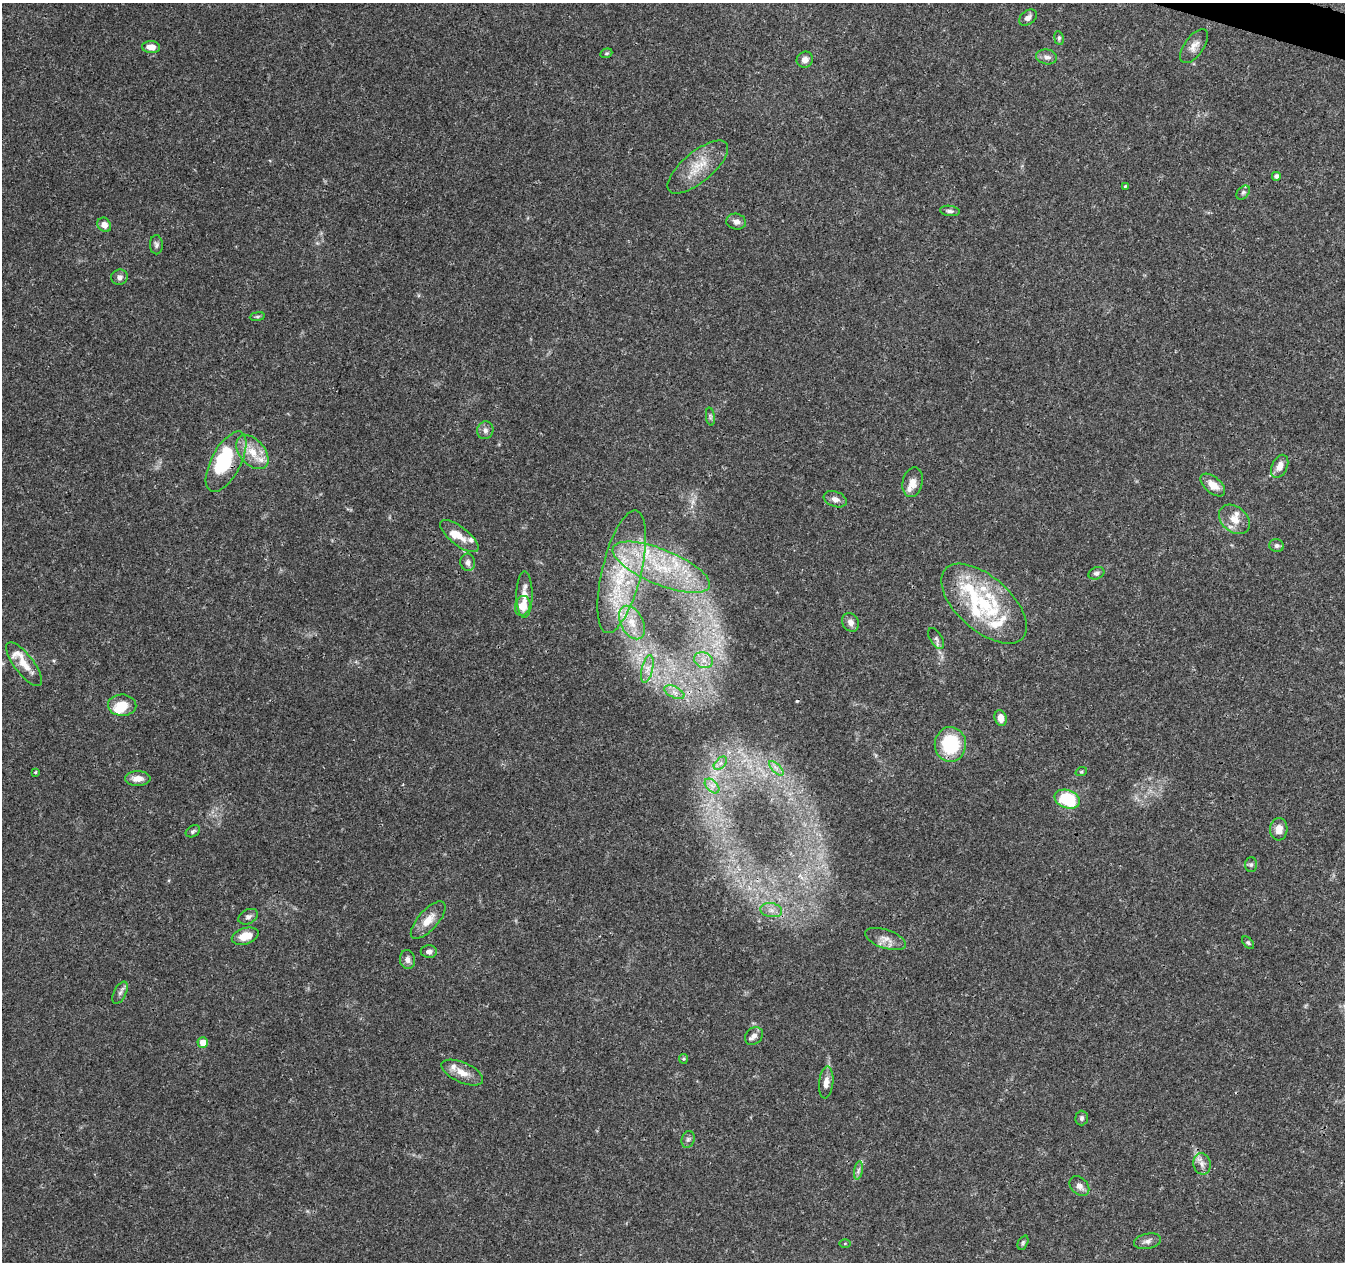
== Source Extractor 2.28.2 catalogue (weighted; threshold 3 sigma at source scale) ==
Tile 10 of 4 x 4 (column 2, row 3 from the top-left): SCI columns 1356-2698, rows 1544-2803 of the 5390 x 5544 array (HDU 1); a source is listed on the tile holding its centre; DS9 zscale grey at full resolution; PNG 1347 x 1264 px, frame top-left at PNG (2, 3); each listed source drawn as its Kron ellipse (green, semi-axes under 4 px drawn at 4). Shown black and unused: <1% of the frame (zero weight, under 3 of 4 exposures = <1% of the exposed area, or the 3 px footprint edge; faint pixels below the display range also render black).
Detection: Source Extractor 2.28.2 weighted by HDU 2 'WHT'; one run over the whole footprint, this tile lists its part. Background 0.0503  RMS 0.0025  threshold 0.0115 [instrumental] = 3 sigma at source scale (4.5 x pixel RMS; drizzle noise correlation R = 1.50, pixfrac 1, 0.0396/0.0396 arcsec/px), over >= 5 px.
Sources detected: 97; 1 too faint to see at this stretch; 3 inside a brighter object's white glare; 1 cosmic-ray / hot-pixel residue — neither listed nor drawn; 15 inside a brighter listed object's ellipse — not listed separately; the other 77 listed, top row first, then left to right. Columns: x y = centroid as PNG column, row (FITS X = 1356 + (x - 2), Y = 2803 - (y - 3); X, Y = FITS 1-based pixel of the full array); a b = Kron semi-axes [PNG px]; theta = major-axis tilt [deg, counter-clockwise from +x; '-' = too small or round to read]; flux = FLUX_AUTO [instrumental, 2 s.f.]
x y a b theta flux
1028 18 10 6 37 1.1
1059 38 7 4 -83 0.47
1194 46 20 9 54 2.1
151 47 9 6 -4 2.1
606 53 6 4 20 0.35
1047 57 10 7 -11 1.2
805 60 8 7 - 1.4
698 167 37 15 40 6.8
1276 176 4 4 - 0.83
1125 186 4 3 - 0.25
1243 192 8 5 49 0.54
950 211 10 5 -7 0.83
736 222 10 8 -13 1.3
104 225 8 6 -51 1.8
156 245 9 6 89 0.73
119 277 8 7 - 1.1
257 316 7 4 8 0.35
710 417 9 4 -82 0.55
485 430 9 8 - 1.1
252 452 20 12 -48 5.1
226 462 33 14 62 11
1280 466 12 7 64 2.2
913 482 15 10 76 2.2
1213 485 15 8 -41 3
835 499 12 7 -20 1.4
1234 519 17 12 -40 3.3
459 536 23 9 -38 3
1276 546 7 6 - 0.71
468 562 8 7 - 1.1
661 567 52 17 -22 21
622 572 63 19 76 21
1096 573 8 6 21 0.79
524 595 23 8 90 3.3
984 604 52 27 -42 23
523 606 10 7 74 4.5
632 622 18 11 -62 4.3
851 622 9 8 - 1.3
936 638 11 6 -58 0.84
704 660 10 7 -21 1.9
24 664 26 9 -53 3.9
647 669 14 5 77 1.8
674 692 11 5 -27 1.4
122 705 14 10 -3 4.3
1001 718 8 6 -74 2.5
950 744 17 15 89 14
720 763 8 5 46 0.94
776 768 9 4 -45 0.99
35 772 3 3 - 0.29
1081 772 6 3 18 0.31
138 778 13 7 1 2.3
712 786 9 5 -45 1.2
1067 799 13 9 -18 14
1279 829 11 9 87 2.5
193 831 7 5 30 0.55
1251 864 7 6 - 0.6
771 910 11 7 -10 1.6
248 917 10 7 26 0.87
428 920 23 10 48 3.7
245 936 14 8 17 3.8
886 939 21 9 -18 2.4
1248 943 7 4 -44 0.45
429 952 8 6 -1 1
407 960 9 7 -82 1.2
120 993 12 6 64 1
754 1036 10 7 45 1.3
203 1043 5 5 - 2.9
683 1059 5 4 - 0.3
462 1073 22 10 -24 3.1
826 1082 16 7 84 1.9
1082 1118 7 6 - 0.63
688 1139 8 6 74 0.7
1202 1164 11 8 -78 1.5
858 1170 9 4 81 0.72
1079 1186 11 8 -45 1.4
1147 1241 14 7 11 1.2
1023 1243 7 4 64 0.45
845 1244 5 4 - 0.28
Overlapping masked pixels (flux is a lower limit): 1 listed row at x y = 226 462